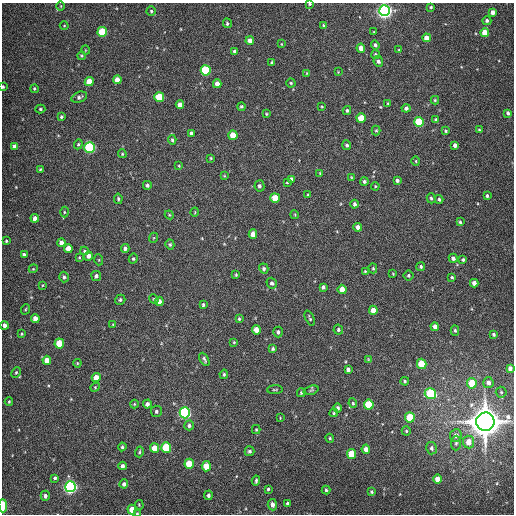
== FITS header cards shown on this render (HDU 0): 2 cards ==
NAXIS1  =                  512
NAXIS2  =                  512

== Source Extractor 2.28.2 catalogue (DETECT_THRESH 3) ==
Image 512 x 512 px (HDU 0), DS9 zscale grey, 1 PNG px = 1 image px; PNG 516 x 516 px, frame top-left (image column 1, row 512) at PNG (2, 3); each listed source drawn as its Kron ellipse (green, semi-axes under 4 px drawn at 4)
Background 364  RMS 8.5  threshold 25.6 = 3 sigma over >= 5 px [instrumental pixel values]
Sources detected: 207; all 207 listed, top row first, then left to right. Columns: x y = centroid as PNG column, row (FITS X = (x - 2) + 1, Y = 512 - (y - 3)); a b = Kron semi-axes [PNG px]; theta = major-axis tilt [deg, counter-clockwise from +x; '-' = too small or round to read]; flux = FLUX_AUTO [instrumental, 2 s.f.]
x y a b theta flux
310 4 4 3 - 7.2e+02
61 6 5 3 - 5.2e+02
431 7 4 3 - 6.6e+02
151 11 4 4 - 7.2e+02
385 11 5 5 - 2.7e+05
493 12 4 4 - 2.9e+03
487 21 4 4 - 1.4e+03
227 23 5 4 - 8.9e+02
324 25 4 3 - 5.7e+02
64 26 4 3 - 5.0e+02
102 32 5 5 - 2.9e+04
374 32 3 2 - 4.0e+02
485 32 4 4 - 1.0e+04
427 38 4 4 - 5.1e+03
250 41 4 4 - 4.3e+03
281 44 4 2 - 3.8e+02
375 45 4 4 - 1.2e+03
361 48 4 4 - 5.5e+03
85 50 5 3 - 4.1e+02
399 50 4 4 - 6.0e+02
235 51 4 4 - 1.7e+03
376 55 4 4 - 1.0e+03
81 56 4 4 - 7.3e+02
378 61 5 4 - 1.4e+03
272 62 4 3 - 6.3e+02
206 70 5 5 - 5.3e+04
338 72 3 3 - 4.8e+02
307 73 4 2 - 3.5e+02
117 80 4 4 - 5.0e+03
89 82 4 4 - 8.9e+03
291 83 4 4 - 7.2e+02
217 84 4 4 - 4.4e+03
3 87 3 3 - 8.5e+02
34 89 4 4 - 6.9e+02
79 97 8 5 22 1.6e+03
159 97 5 5 - 2.1e+04
435 100 4 4 - 6.5e+02
388 103 4 3 - 6.5e+02
180 105 4 4 - 3.7e+03
241 106 4 4 - 8.9e+02
322 106 4 3 - 5.1e+02
406 108 4 4 - 1.6e+03
40 109 5 4 - 7.6e+02
347 110 4 3 - 8.6e+02
508 113 4 3 - 1.4e+03
266 114 3 3 - 5.6e+02
61 117 4 4 - 8.0e+02
361 118 5 4 - 1.5e+04
436 120 4 4 - 1.5e+03
419 122 5 5 - 2.6e+04
479 130 4 3 - 6.1e+02
376 131 5 4 - 7.4e+02
446 131 3 3 - 7.5e+02
191 133 4 3 - 1.4e+03
233 135 5 4 - 1.2e+04
172 140 5 4 - 8.9e+02
78 144 5 4 - 8.0e+02
347 145 5 4 - 1.3e+03
455 145 4 4 - 2.0e+03
14 146 4 4 - 2.4e+03
90 147 5 5 - 7.5e+04
122 154 4 4 - 6.0e+02
211 158 4 3 - 5.8e+02
416 161 5 3 - 5.6e+02
179 166 3 3 - 4.7e+02
40 170 4 2 - 6.5e+02
320 173 4 3 - 4.9e+02
224 176 3 3 - 4.9e+02
351 177 3 3 - 4.4e+02
292 180 4 3 - 3.3e+03
397 180 4 4 - 1.5e+03
364 181 4 4 - 1.2e+03
287 182 3 2 - 5.1e+02
147 185 4 4 - 1.2e+03
259 186 5 5 - 1.4e+03
375 186 4 4 - 5.8e+02
307 195 3 2 - 4.9e+02
487 196 3 3 - 9.2e+02
275 198 5 4 - 1.1e+04
431 198 5 4 - 8.8e+02
118 199 5 3 - 8.1e+02
439 199 4 3 - 8.9e+02
355 204 4 3 - 1.4e+03
64 212 5 3 - 6.5e+02
195 212 4 3 - 4.3e+02
169 215 4 4 - 5.5e+02
295 215 4 3 - 5.2e+02
35 218 4 4 - 3.5e+03
460 222 4 3 - 8.2e+02
358 227 4 4 - 2.6e+03
253 234 4 4 - 4.8e+03
153 238 5 3 - 5.7e+02
6 241 3 3 - 6.6e+02
61 242 4 4 - 2.6e+03
170 244 5 4 - 8.9e+02
68 248 4 4 - 5.9e+03
125 248 4 4 - 1.6e+03
84 251 4 4 - 9.2e+02
24 254 4 3 - 1.1e+03
88 256 5 4 - 2.7e+03
79 257 4 4 - 5.7e+02
453 258 4 4 - 2.0e+03
133 259 5 4 - 8.6e+02
99 260 5 3 - 5.4e+02
463 260 4 4 - 9.9e+02
421 267 4 4 - 1.1e+03
373 268 5 4 - 6.2e+02
33 269 4 3 - 5.2e+02
264 269 5 4 - 1.1e+03
365 271 3 3 - 5.4e+02
393 274 3 2 - 4.1e+02
236 275 4 3 - 5.4e+02
408 275 5 5 - 9.2e+02
96 276 5 5 - 1.8e+03
64 277 5 4 - 1.3e+03
452 277 4 4 - 8.8e+02
272 283 6 5 - 1.3e+03
474 283 4 4 - 3.3e+03
43 285 4 2 - 4.2e+02
323 287 4 4 - 1.5e+03
342 289 5 4 - 5.7e+03
154 299 5 4 - 6.3e+02
120 300 5 5 - 1.0e+03
159 301 5 4 - 2.9e+03
203 305 3 3 - 7.5e+02
26 309 5 3 - 5.7e+02
373 310 4 4 - 7.2e+03
35 318 4 4 - 4.1e+03
310 318 8 3 -67 8.3e+02
239 319 3 3 - 6.9e+02
4 325 4 3 - 2.4e+03
113 325 4 4 - 5.0e+02
435 327 4 4 - 2.4e+03
256 330 4 4 - 6.1e+03
338 330 5 4 - 1.2e+03
455 330 5 4 - 9.4e+02
278 332 5 4 - 1.4e+03
22 334 3 3 - 6.2e+02
493 334 3 3 - 9.0e+02
234 342 4 3 - 4.6e+02
59 343 5 4 - 1.8e+04
273 349 4 3 - 1.0e+03
204 359 7 3 -60 1.1e+03
368 359 4 3 - 4.4e+02
47 360 4 4 - 5.3e+03
77 363 4 4 - 5.4e+02
422 364 5 4 - 2.2e+04
510 368 4 4 - 2.1e+03
348 369 4 4 - 1.9e+03
16 372 5 4 - 7.6e+02
224 374 5 3 - 8.0e+02
96 377 4 4 - 6.8e+03
405 381 4 4 - 8.5e+02
472 383 5 4 - 2.0e+04
488 383 5 5 - 2.7e+03
95 387 5 4 - 6.1e+02
275 389 8 3 5 6.7e+02
311 390 7 4 20 9.0e+02
501 392 5 5 - 9.4e+02
301 393 4 3 - 7.1e+02
430 393 6 5 - 3.5e+04
9 402 4 3 - 6.3e+02
353 403 5 4 - 7.2e+02
134 404 4 4 - 5.7e+02
147 404 4 4 - 2.0e+03
369 405 5 4 - 2.8e+04
337 408 5 4 - 1.5e+03
156 411 6 5 - 1.2e+03
185 413 5 5 - 1.1e+05
334 413 4 3 - 6.8e+02
410 417 5 5 - 2.4e+04
280 418 3 2 - 3.6e+02
485 422 9 9 - 1.5e+06
189 425 5 4 - 1.4e+03
256 430 4 4 - 5.7e+02
406 431 4 4 - 6.9e+02
456 436 6 6 - 3.5e+03
330 438 4 4 - 6.2e+02
468 442 6 6 - 6.4e+03
456 443 7 5 87 1.3e+03
122 447 4 3 - 9.1e+02
154 448 5 4 - 9.0e+03
166 448 5 5 - 3.2e+04
432 448 6 5 - 1.4e+03
366 449 4 4 - 3.8e+03
250 451 5 5 - 1.2e+03
139 452 5 3 - 8.3e+02
351 454 5 4 - 1.7e+04
189 464 5 4 - 1.6e+04
122 466 4 4 - 1.9e+03
206 466 5 4 - 1.1e+04
55 478 3 3 - 1.0e+03
438 479 5 4 - 5.6e+03
256 481 5 3 - 1.0e+03
124 484 4 4 - 1.9e+03
70 487 5 5 - 2.0e+05
268 489 3 3 - 7.6e+02
326 490 4 4 - 7.6e+02
372 492 4 4 - 7.0e+02
208 495 5 4 - 1.3e+03
45 496 5 4 - 1.8e+03
287 503 3 3 - 8.5e+02
139 505 5 3 - 5.1e+02
272 505 6 4 -85 2.6e+03
3 506 6 3 -89 1.2e+04
132 510 5 4 - 9.3e+03
137 513 3 3 - 5.6e+02
At the frame edge (FLAGS 8, measured only in part): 6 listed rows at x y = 310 4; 385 11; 3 87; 4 325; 3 506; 137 513